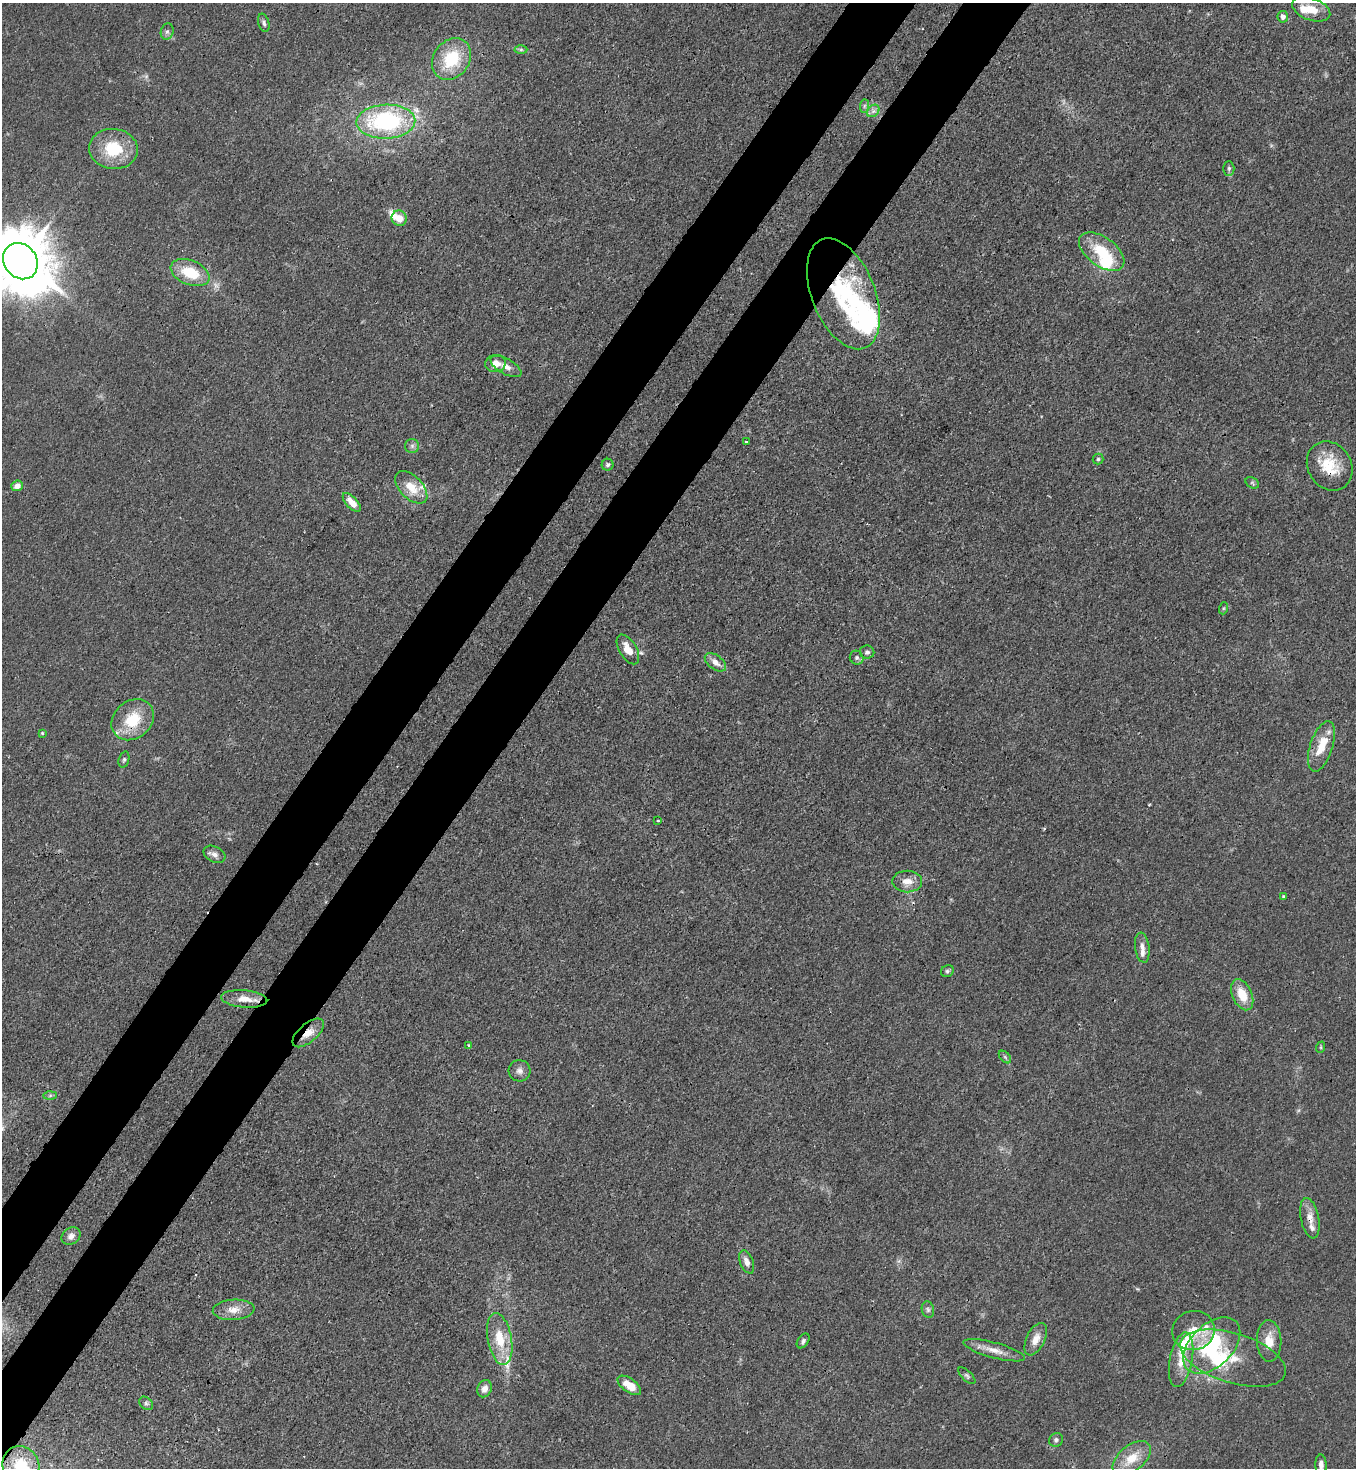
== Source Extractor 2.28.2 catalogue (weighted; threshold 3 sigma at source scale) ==
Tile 7 of 4 x 4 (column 3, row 2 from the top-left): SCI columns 3071-4424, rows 2991-4456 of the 6003 x 5980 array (HDU 1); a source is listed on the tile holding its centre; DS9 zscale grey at full resolution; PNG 1358 x 1470 px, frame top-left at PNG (2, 3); each listed source drawn as its Kron ellipse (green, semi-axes under 4 px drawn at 4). Shown black and unused: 9% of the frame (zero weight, under 3 of 4 exposures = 7% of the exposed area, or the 3 px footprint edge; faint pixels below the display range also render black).
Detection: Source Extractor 2.28.2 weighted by HDU 2 'WHT'; one run over the whole footprint, this tile lists its part. Background 0.0202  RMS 0.0028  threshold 0.0128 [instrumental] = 3 sigma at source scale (4.5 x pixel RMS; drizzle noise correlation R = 1.50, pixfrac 1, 0.05/0.05 arcsec/px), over >= 5 px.
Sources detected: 89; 1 too faint to see at this stretch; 4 inside a brighter object's white glare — neither listed nor drawn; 12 inside a brighter listed object's ellipse — not listed separately; the other 72 listed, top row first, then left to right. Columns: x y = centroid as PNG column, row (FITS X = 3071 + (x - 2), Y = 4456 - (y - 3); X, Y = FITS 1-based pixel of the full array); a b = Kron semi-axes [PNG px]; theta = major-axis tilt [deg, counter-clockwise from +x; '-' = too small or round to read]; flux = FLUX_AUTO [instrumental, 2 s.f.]
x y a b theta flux
1311 9 20 11 -20 5.1
1283 17 6 5 - 1.7
264 23 9 5 -74 0.86
167 32 8 6 74 0.83
521 50 6 4 0 0.55
451 59 22 18 53 14
864 106 7 4 89 0.65
873 111 7 5 45 1
386 122 29 17 2 38
113 149 24 20 -5 13
1229 168 7 5 -90 0.62
399 218 8 7 - 3.4
1102 252 26 14 -36 11
20 261 19 16 -52 2000
190 273 20 12 -22 9.7
843 294 58 31 -68 34
495 364 10 8 10 2.9
506 366 17 7 -28 2.3
746 442 4 2 - 0.27
412 446 7 7 - 0.87
1098 459 5 5 - 0.51
608 465 6 6 - 0.72
1330 466 26 21 -58 9.7
1252 483 7 5 -32 0.58
17 486 6 5 - 2
411 487 20 11 -45 5.5
352 502 12 5 -47 3.3
1224 608 6 4 71 0.39
628 649 16 8 -59 3.8
867 652 7 6 - 0.92
857 658 7 6 - 0.84
715 662 12 7 -36 2.1
133 720 23 18 40 11
42 733 4 4 - 0.31
1321 746 26 11 72 6.8
124 760 8 5 72 0.64
658 820 3 2 - 0.23
214 854 11 7 -28 1.4
907 882 15 11 -1 3.1
1283 897 4 3 - 0.44
1142 948 15 7 -82 1.9
947 971 6 5 - 0.62
1242 995 16 9 -66 6.1
244 999 23 8 -5 4.1
308 1033 19 9 41 3.7
469 1045 3 3 - 0.25
1321 1047 6 3 72 0.34
1005 1057 7 4 -45 0.54
519 1071 11 10 - 1.6
50 1096 6 4 2 0.52
1310 1218 20 9 -78 3.1
71 1236 10 8 33 1.7
747 1262 12 6 -68 1.9
234 1310 21 10 3 3.6
928 1310 8 6 -74 0.79
1193 1330 21 19 18 6.8
500 1339 26 12 -79 8.3
1036 1339 17 9 64 3.1
803 1341 8 5 55 0.74
1269 1341 21 12 -88 4.8
1212 1346 34 21 44 24
994 1350 32 7 -15 3.7
1233 1358 55 25 -17 15
1181 1360 28 11 79 5.6
967 1376 11 5 -44 0.71
629 1385 13 7 -36 4.3
485 1389 9 7 65 1.7
146 1403 8 6 -42 0.71
1056 1440 7 6 - 0.77
1132 1458 22 12 39 6.2
21 1465 20 18 -59 9.7
1321 1465 10 5 -89 1.5
Overlapping masked pixels (flux is a lower limit): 6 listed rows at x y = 20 261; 843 294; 1330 466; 133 720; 308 1033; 1310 1218
Isophote crosses this tile's border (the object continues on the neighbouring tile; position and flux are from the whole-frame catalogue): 3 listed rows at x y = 20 261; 21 1465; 1321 1465